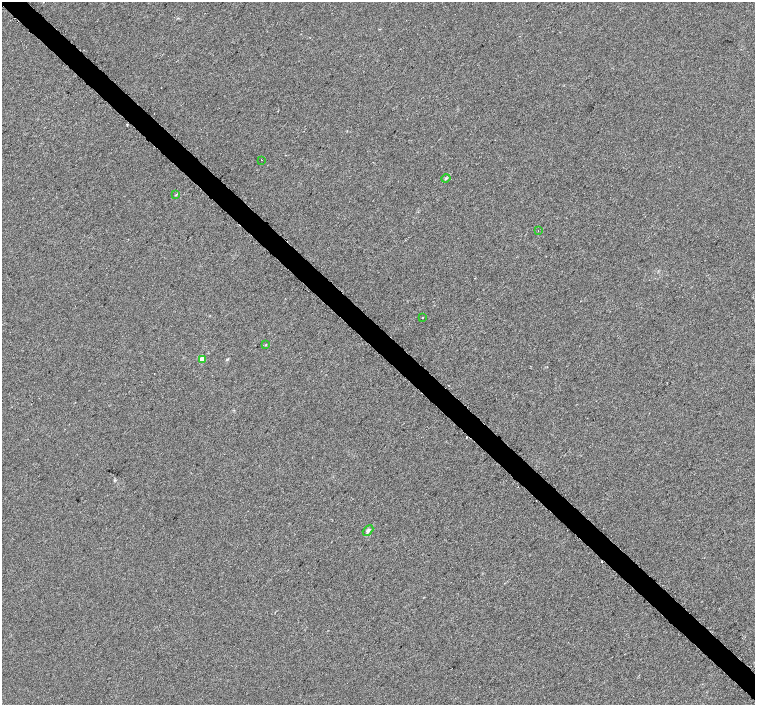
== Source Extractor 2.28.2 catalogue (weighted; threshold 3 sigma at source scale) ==
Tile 6 of 4 x 4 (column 2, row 2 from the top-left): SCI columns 1560-3065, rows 3019-4424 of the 6096 x 6087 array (HDU 1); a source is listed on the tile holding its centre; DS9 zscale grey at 2 x 2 block average (1 PNG px = mean of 2 x 2 image px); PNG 757 x 707 px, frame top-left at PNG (2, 2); each listed source drawn as its Kron ellipse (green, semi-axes under 4 px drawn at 4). Shown black and unused: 4% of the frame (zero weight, under 2 of 3 exposures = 2% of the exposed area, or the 3 px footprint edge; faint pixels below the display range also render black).
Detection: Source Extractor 2.28.2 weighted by HDU 2 'WHT'; one run over the whole footprint, this tile lists its part. Background 0.00785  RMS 0.0056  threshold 0.0252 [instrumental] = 3 sigma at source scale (4.5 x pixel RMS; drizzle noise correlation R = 1.50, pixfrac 1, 0.0396/0.0396 arcsec/px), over >= 5 px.
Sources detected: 13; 5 cosmic-ray / hot-pixel residue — neither listed nor drawn; the other 8 listed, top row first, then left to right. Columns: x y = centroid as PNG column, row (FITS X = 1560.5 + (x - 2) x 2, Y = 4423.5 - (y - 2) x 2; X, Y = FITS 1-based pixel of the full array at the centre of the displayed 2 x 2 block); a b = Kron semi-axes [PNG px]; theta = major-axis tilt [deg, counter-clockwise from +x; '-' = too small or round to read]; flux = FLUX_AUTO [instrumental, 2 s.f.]
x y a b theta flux
261 160 2 2 - 1.7
446 178 4 3 - 1.5
176 195 3 2 - 0.95
538 231 2 2 - 0.44
422 317 2 2 - 1.4
265 345 3 2 - 0.69
202 359 3 2 - 31
368 530 6 4 42 2.9